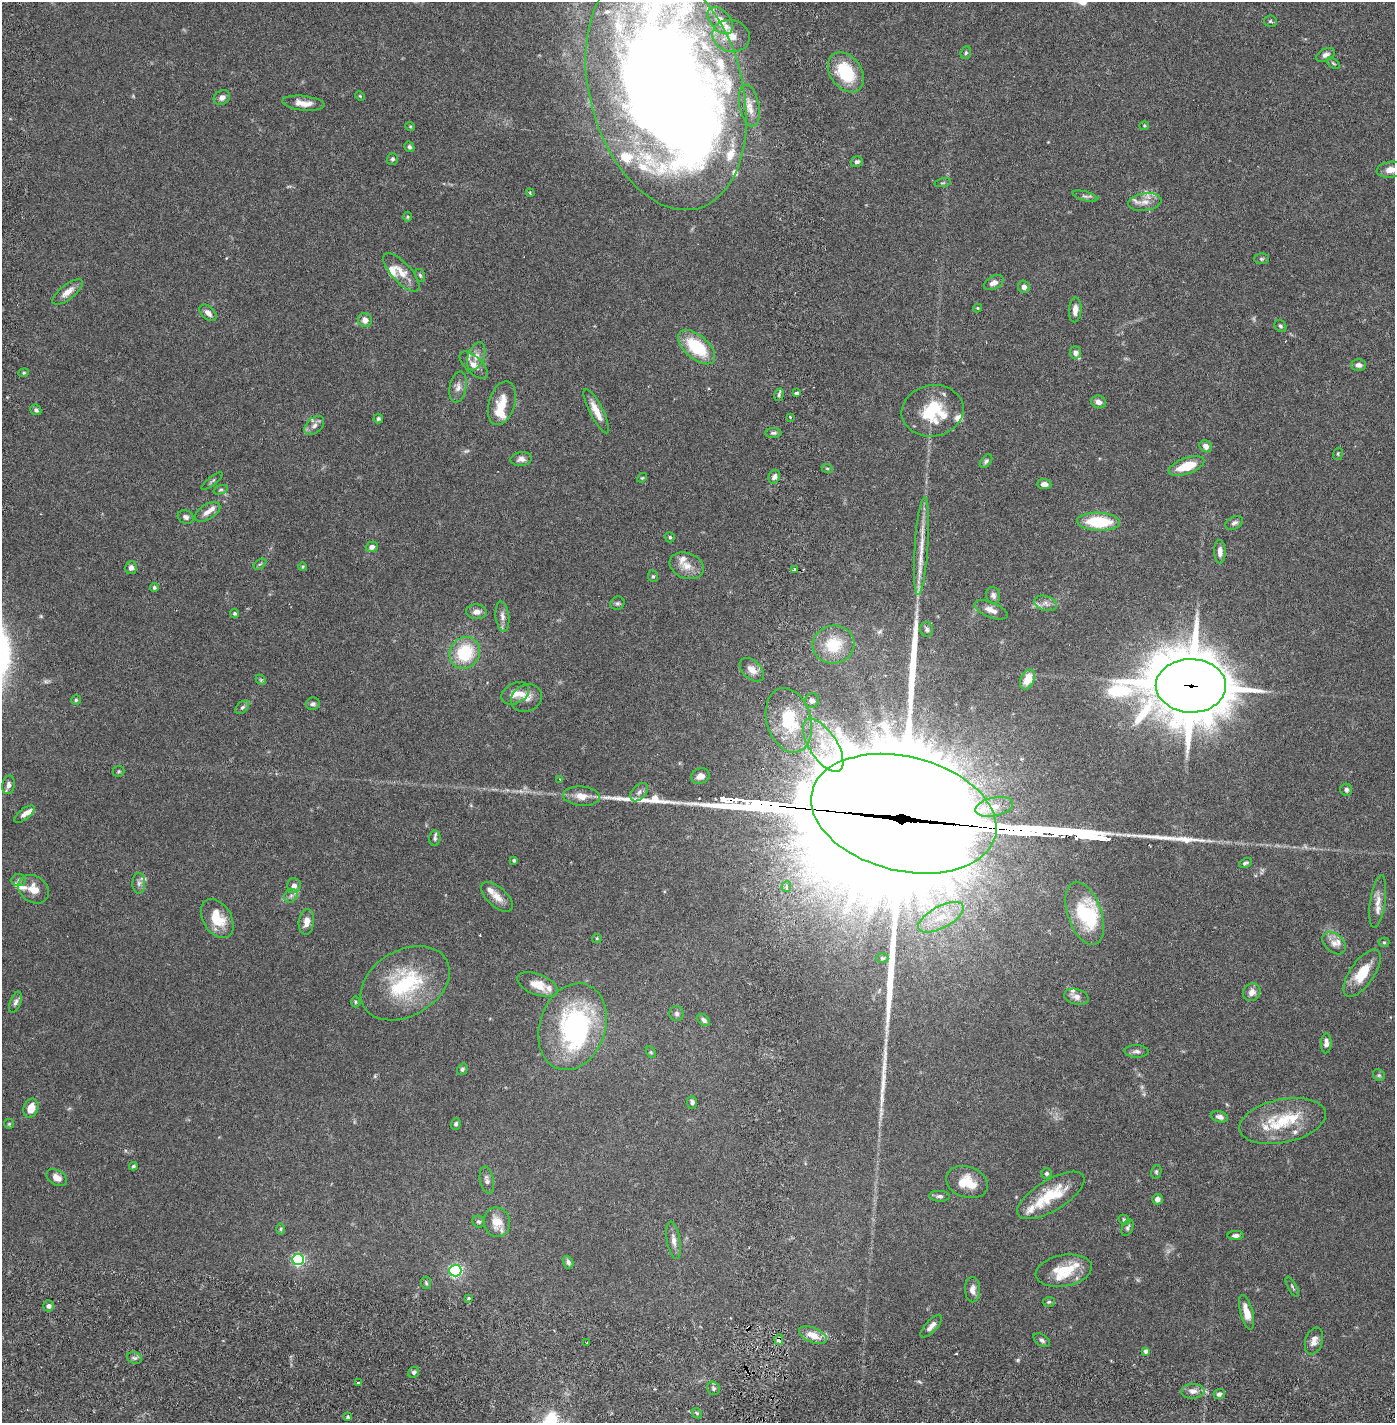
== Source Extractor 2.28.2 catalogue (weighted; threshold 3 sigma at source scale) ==
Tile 10 of 4 x 4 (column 2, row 3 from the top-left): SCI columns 1494-2886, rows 1509-2929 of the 5883 x 5855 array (HDU 1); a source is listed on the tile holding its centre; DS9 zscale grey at full resolution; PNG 1397 x 1425 px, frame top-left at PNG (2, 2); each listed source drawn as its Kron ellipse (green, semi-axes under 4 px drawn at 4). Shown black and unused: <1% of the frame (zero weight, under 2 of 6 exposures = <1% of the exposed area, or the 3 px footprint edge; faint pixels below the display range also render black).
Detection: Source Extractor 2.28.2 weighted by HDU 2 'WHT'; one run over the whole footprint, this tile lists its part. Background 0.0691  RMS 0.0049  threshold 0.0199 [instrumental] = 3 sigma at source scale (4.09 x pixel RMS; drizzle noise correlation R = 1.36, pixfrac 0.8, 0.05/0.05 arcsec/px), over >= 5 px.
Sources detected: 240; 5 too faint to see at this stretch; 3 inside a brighter object's white glare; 1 cosmic-ray / hot-pixel residue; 5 long thin detections or spike segments (spike, bleed or trail) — neither listed nor drawn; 34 inside a brighter listed object's ellipse — not listed separately; the other 192 listed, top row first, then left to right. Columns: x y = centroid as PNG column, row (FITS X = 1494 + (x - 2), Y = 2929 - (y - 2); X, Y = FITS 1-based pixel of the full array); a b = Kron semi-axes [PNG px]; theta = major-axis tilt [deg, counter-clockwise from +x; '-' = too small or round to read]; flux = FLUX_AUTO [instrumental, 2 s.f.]
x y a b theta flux
720 21 15 10 -49 3.7
1270 21 6 5 - 0.47
731 36 19 16 -13 4.3
966 53 6 5 - 0.49
1325 55 10 6 26 1
1333 63 8 4 -36 0.42
846 72 22 15 -54 14
666 89 123 76 -75 590
360 96 5 3 - 0.29
222 98 8 7 - 1.3
303 103 21 7 -6 2.9
749 105 21 10 -79 3.3
410 126 5 3 - 0.26
1144 126 4 4 - 0.31
409 147 6 5 - 0.56
392 159 6 5 - 0.59
857 162 6 5 - 0.74
1391 170 14 8 9 2.4
943 183 8 3 13 0.38
530 193 4 3 - 0.35
1085 196 13 4 -16 0.76
1145 202 17 8 8 2.4
408 217 5 3 - 0.3
1261 259 7 5 -1 0.51
401 272 24 9 -47 3.6
420 275 6 5 - 0.46
994 283 10 6 27 1.6
1024 287 6 5 - 1.3
68 292 18 7 39 2.7
977 308 4 4 - 0.3
1075 310 12 6 86 1.8
208 313 10 6 -42 1.5
365 320 7 6 - 1.8
1280 326 7 5 -48 0.55
697 347 22 12 -41 14
1075 352 6 6 - 1.1
476 356 15 8 69 2.2
474 365 18 8 -43 2.4
1359 365 7 6 - 1.2
24 373 5 4 - 0.35
458 387 15 8 78 1.8
797 393 3 3 - 1.4
779 395 6 4 72 0.62
1098 402 7 6 - 1.5
502 403 22 13 73 5.1
36 410 6 5 - 0.69
596 411 25 6 -63 3.5
933 411 31 25 9 14
790 417 3 3 - 0.23
378 419 5 4 - 0.47
314 425 11 7 43 1.5
773 433 8 5 0 0.68
1206 446 6 5 - 1.5
1338 454 6 4 71 0.39
521 459 11 7 7 1.3
986 461 8 5 50 0.64
1186 466 19 8 19 6.5
827 468 6 3 -19 0.33
774 477 7 5 66 1.2
642 478 5 4 - 0.32
212 481 13 3 37 0.48
1044 484 7 5 -5 1.4
221 490 7 4 18 0.49
207 512 14 7 31 1.9
186 517 8 6 -23 0.87
1099 522 21 9 -3 14
1234 523 9 6 25 0.88
670 537 5 5 - 0.52
921 546 49 6 86 5.8
372 547 6 5 - 1.3
1220 552 12 6 -88 1.6
260 564 7 4 35 0.41
687 566 17 12 -22 3.7
302 567 4 4 - 0.32
131 568 6 5 - 1.1
794 569 3 3 - 0.89
653 576 6 5 - 0.41
154 587 4 4 - 0.47
993 595 8 7 - 1
618 603 7 6 - 0.66
1045 603 12 7 -15 1.5
991 610 18 7 -22 2.3
477 612 10 7 -4 1.7
235 614 4 4 - 0.5
502 616 15 7 -83 1.5
927 629 7 6 - 0.7
833 645 21 19 11 9.4
465 653 16 14 57 14
752 670 14 9 -43 2.3
1028 679 10 6 64 5.2
261 680 6 4 -45 0.38
1191 686 35 26 -1 2200
515 693 15 10 26 2.7
526 698 16 13 27 2.4
76 700 5 5 - 0.4
812 701 7 7 - 1.3
313 704 7 6 - 0.76
242 707 8 5 43 0.73
789 720 33 22 -74 17
823 745 30 13 -57 11
118 771 6 5 - 0.42
700 776 9 7 21 1.9
560 779 3 3 - 0.31
8 785 9 6 79 1.1
1346 790 6 6 - 0.86
639 792 11 7 46 1.1
582 796 18 9 -5 3.3
994 807 19 9 13 3.5
24 814 12 5 37 1.4
904 814 94 57 -14 17000
435 838 7 5 83 0.7
514 860 3 3 - 0.47
1245 863 7 4 27 0.6
19 880 7 6 - 0.65
139 883 10 6 89 0.98
294 886 7 7 - 1.5
786 887 5 5 - 0.87
33 889 16 13 -36 3.6
291 896 7 6 - 0.87
497 897 19 9 -42 2.9
1378 901 26 7 81 2.8
1085 914 33 17 -71 17
941 917 25 11 28 6.7
217 918 21 14 -58 7.6
306 922 13 7 82 2.4
597 938 5 4 - 0.31
1384 942 5 5 - 0.36
1334 943 13 9 -42 2
882 958 6 5 - 0.43
1362 973 27 12 55 7.6
405 983 48 33 30 25
538 985 21 10 -21 4.5
1252 992 9 8 - 2
1076 997 12 7 -16 1.7
16 1002 11 5 68 0.91
355 1002 5 3 - 0.34
677 1014 7 7 - 0.82
704 1020 7 5 -41 0.84
572 1027 44 33 71 46
1326 1043 10 5 87 1.4
1136 1051 12 6 -2 1
651 1052 6 4 -59 0.37
462 1069 6 5 - 0.49
1379 1075 6 5 - 0.56
692 1102 6 5 - 0.79
31 1108 10 7 69 3.4
1220 1117 9 5 -15 1.2
1282 1121 44 22 12 15
9 1124 5 5 - 0.34
456 1124 6 5 - 0.64
133 1166 4 4 - 0.5
1156 1172 7 5 77 0.47
1047 1173 5 5 - 0.62
57 1178 11 7 -30 2.2
487 1180 14 6 -79 1.2
967 1182 21 15 -19 6.6
1051 1195 38 15 31 12
939 1196 10 5 -1 0.83
1157 1199 5 5 - 1.4
1124 1220 6 5 - 0.51
479 1222 6 5 - 0.59
497 1222 15 13 -77 4.4
1127 1228 9 5 67 0.65
281 1229 6 4 90 0.36
1236 1236 8 4 1 0.95
674 1240 19 6 -80 1.9
298 1259 5 5 - 44
568 1262 6 5 - 0.81
455 1271 6 6 - 55
1064 1271 28 15 10 8.8
426 1283 6 5 - 0.46
1292 1287 11 4 -60 0.55
972 1290 12 7 -88 1.8
469 1298 3 3 - 0.43
1049 1302 6 5 - 0.46
49 1306 5 5 - 1
1247 1312 18 6 -75 3.7
931 1326 14 5 47 1.6
813 1335 15 7 -23 3.9
779 1339 5 4 - 1.3
1042 1340 9 5 -34 0.78
1314 1341 14 8 72 1.9
587 1343 2 2 - 0.28
1146 1351 4 4 - 0.92
134 1358 7 5 -19 0.74
414 1372 6 5 - 0.65
358 1383 3 3 - 0.4
713 1388 7 6 - 0.74
1193 1391 11 7 3 1.7
1219 1394 5 5 - 0.88
697 1413 6 4 -45 0.45
348 1417 4 4 - 0.73
Overlapping masked pixels (flux is a lower limit): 3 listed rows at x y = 1191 686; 904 814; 779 1339
Isophote crosses this tile's border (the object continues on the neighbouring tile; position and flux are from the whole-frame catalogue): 2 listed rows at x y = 666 89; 1391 170